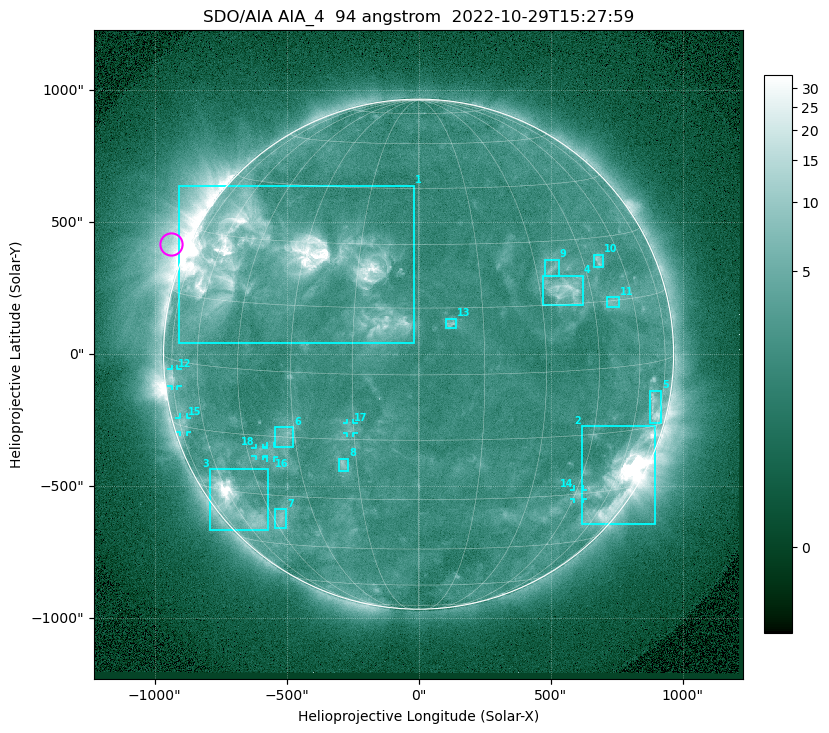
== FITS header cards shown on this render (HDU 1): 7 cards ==
TELESCOP= 'SDO/AIA '           / For AIA: SDO/AIA
INSTRUME= 'AIA_4   '           / For AIA: AIA_ATA1, AIA_ATA2, AIA_ATA3 or AIA_AT
WAVELNTH=                   94 / [angstrom] Wavelength
WAVEUNIT= 'angstrom'           / Wavelength unit: angstrom
DATE-OBS= '2022-10-29T15:27:59.115' / [ISO] Date when observation started; ISO 8
CTYPE1  = 'HPLN-TAN'           / CTYPE1: HPLN
CTYPE2  = 'HPLT-TAN'           / CTYPE2: HPLT

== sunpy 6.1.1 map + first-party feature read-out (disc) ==
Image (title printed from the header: SDO/AIA AIA_4  94 angstrom  2022-10-29T15:27:59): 1024 x 1024 px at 2.4 arcsec/px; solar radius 966 arcsec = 403 px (full disc in frame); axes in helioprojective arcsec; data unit not stated in the header (colour bar unlabelled)
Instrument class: DISC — disc imager (sunpy class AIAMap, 94 A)
Bright regions (active regions / flare kernels): reference = the median radial profile (limb darkening/brightening removed); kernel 9 px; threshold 5 sigma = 3.09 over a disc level ~2.18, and >= 1.15x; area >= 12 px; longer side >= 10 px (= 24 arcsec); searched inside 0.97 R_sun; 18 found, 18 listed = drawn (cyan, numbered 1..; 6 of them under ~33 arcsec drawn as corner ticks so the feature stays visible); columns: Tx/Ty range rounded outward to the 5 arcsec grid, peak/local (2 s.f.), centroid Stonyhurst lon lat
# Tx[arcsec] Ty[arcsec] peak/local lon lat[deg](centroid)
1 -910..-15 40..640 15 -36 +25
2 620..895 -645..-270 26 +61 -26
3 -790..-565 -670..-435 15 -58 -33
4 470..625 185..300 6.8 +37 +18
5 875..920 -260..-140 4.6 +70 -10
6 -545..-475 -350..-275 3.3 -33 -15
7 -545..-500 -660..-585 3.4 -42 -37
8 -305..-265 -445..-395 4 -18 -21
9 480..530 295..360 3.4 +35 +23
10 665..700 330..380 3.5 +51 +25
11 710..760 180..215 2.8 +52 +15
12 -935..-915 -120..-55 4 -74 -4
13 105..145 100..135 3.8 +7 +12
14 590..625 -550..-510 3.2 +46 -30
15 -905..-875 -295..-240 2.5 -72 -14
16 -575..-545 -390..-350 2.8 -38 -19
17 -270..-245 -300..-260 3 -16 -12
18 -620..-585 -390..-355 2.7 -41 -19
Off-limb structures (1.02-1.3 R_sun): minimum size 162 px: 4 found; the strongest spans PA ~30..105 deg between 1.02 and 1.3 R_sun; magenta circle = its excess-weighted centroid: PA ~65 deg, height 1.06 R_sun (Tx ~-935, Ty ~420 arcsec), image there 6.2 x the reference